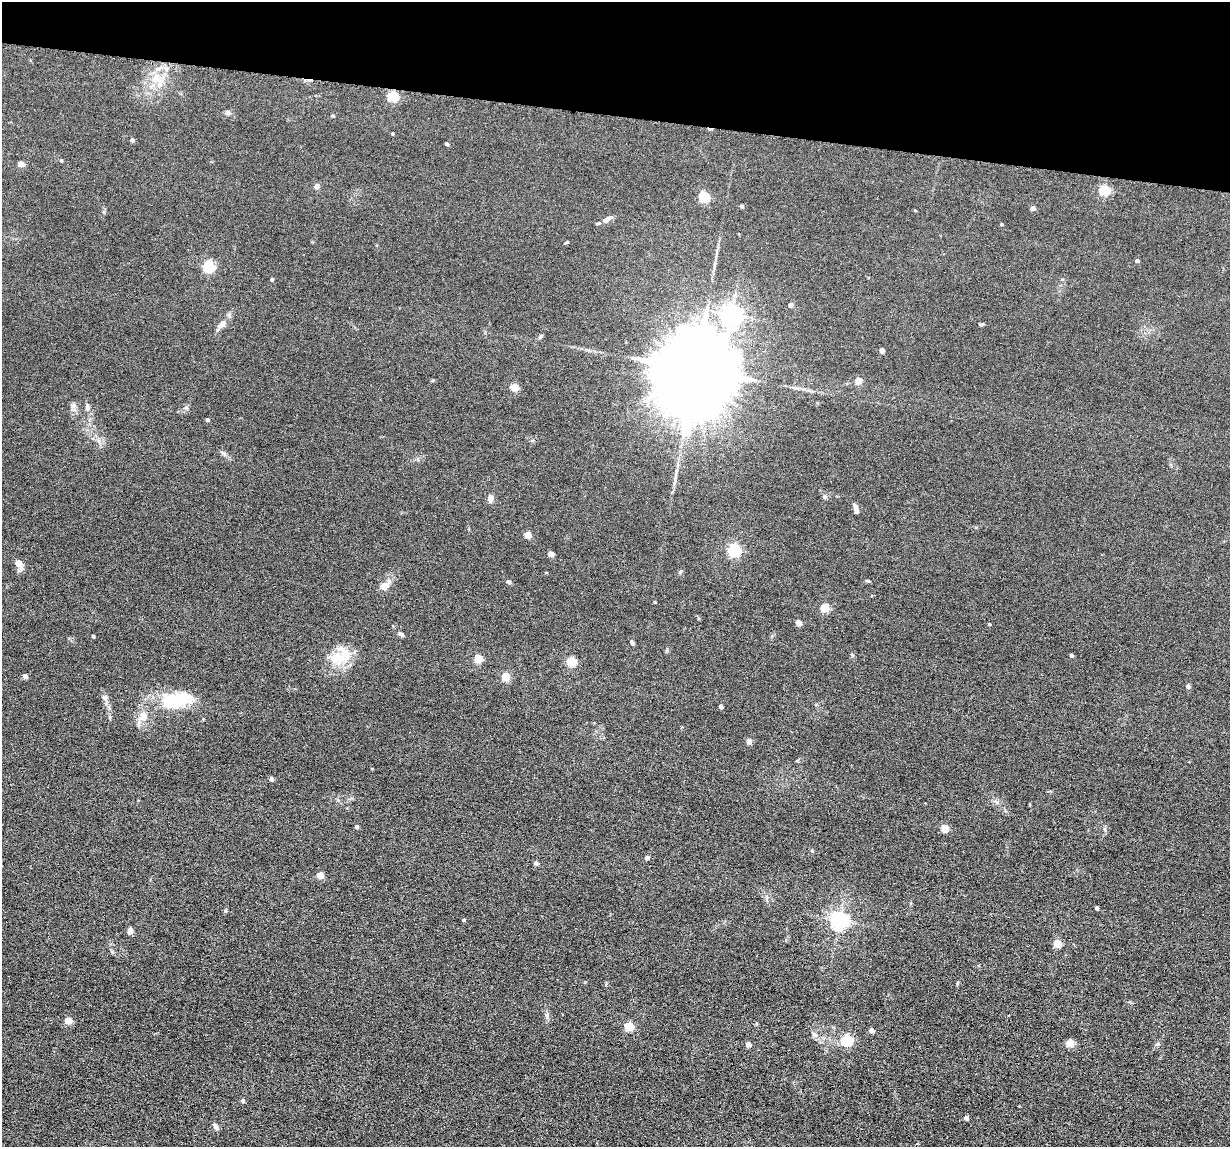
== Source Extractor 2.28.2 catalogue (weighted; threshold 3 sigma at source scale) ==
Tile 2 of 4 x 4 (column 2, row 1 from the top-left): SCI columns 1337-2564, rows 3591-4735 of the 5239 x 4989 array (HDU 1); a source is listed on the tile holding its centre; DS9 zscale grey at full resolution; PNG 1232 x 1149 px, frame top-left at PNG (2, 2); no overlay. Shown black and unused: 10% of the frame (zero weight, under 6 of 12 exposures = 6% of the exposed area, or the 3 px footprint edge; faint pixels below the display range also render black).
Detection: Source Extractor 2.28.2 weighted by HDU 2 'WHT'; one run over the whole footprint, this tile lists its part. Background 0.0129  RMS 0.0037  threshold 0.0153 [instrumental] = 3 sigma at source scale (4.09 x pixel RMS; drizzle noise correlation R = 1.36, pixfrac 0.8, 0.05/0.05 arcsec/px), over >= 5 px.
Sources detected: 93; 1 inside a brighter object's white glare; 1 cosmic-ray / hot-pixel residue — not listed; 2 inside a brighter listed object's ellipse — not listed separately; the other 89 listed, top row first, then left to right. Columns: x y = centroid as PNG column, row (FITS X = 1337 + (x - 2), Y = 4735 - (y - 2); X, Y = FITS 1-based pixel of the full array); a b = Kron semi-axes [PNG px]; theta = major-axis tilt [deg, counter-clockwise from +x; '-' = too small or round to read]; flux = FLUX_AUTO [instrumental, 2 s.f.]
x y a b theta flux
166 68 8 5 -45 0.9
156 78 12 9 46 3.3
393 96 5 5 - 24
228 113 8 6 -4 0.83
333 116 5 3 - 0.29
392 134 4 3 - 0.34
132 140 5 5 - 0.48
447 144 3 3 - 0.64
61 160 4 4 - 0.37
21 164 4 4 - 2.9
316 186 7 5 32 1.2
1104 190 5 5 - 24
704 197 5 5 - 26
741 206 4 4 - 0.6
1033 208 4 4 - 1.7
606 219 13 7 39 1.4
1001 224 4 3 - 0.34
567 242 5 3 - 0.37
1137 261 4 3 - 0.77
208 266 5 5 - 39
272 279 4 4 - 0.49
790 305 4 4 - 1.6
731 315 7 7 - 190
981 324 8 3 1 0.41
221 325 19 7 53 2.3
540 337 8 4 44 0.51
882 350 4 4 - 2.1
695 370 24 18 72 7900
858 380 5 4 - 4.5
514 387 5 4 - 9.6
73 405 9 6 -8 0.9
87 407 10 5 -83 0.94
207 420 4 3 - 0.7
224 454 6 5 - 0.61
417 459 6 4 -71 0.4
825 497 6 5 - 0.56
490 498 7 6 - 1.9
856 509 10 5 -71 1.4
528 535 4 4 - 6
734 550 6 5 - 48
551 554 4 4 - 3
19 563 12 7 -55 2.5
680 572 5 4 - 0.42
508 581 6 5 - 0.65
868 581 5 3 - 0.35
385 586 15 9 38 2.6
655 602 4 3 - 0.26
825 608 5 5 - 12
798 622 4 4 - 3.2
989 624 4 3 - 0.34
401 634 9 5 -31 0.75
93 636 3 3 - 0.53
632 642 7 4 -64 0.58
1071 655 4 3 - 0.63
336 658 28 22 37 9
478 658 5 4 - 9.8
571 661 5 5 - 18
25 676 4 4 - 1.5
505 677 5 4 - 10
1188 686 4 4 - 1.3
106 698 7 6 - 0.76
178 700 36 18 16 13
721 706 4 4 - 1.2
143 716 13 9 -71 3.5
749 741 4 4 - 2.3
271 779 4 4 - 1.3
356 827 4 4 - 0.71
945 828 5 4 - 8.2
1104 829 6 4 -69 0.47
647 857 4 4 - 1.1
536 863 6 5 - 0.68
320 875 4 4 - 5.8
1097 908 3 3 - 0.71
225 911 5 4 - 0.47
464 920 4 3 - 0.44
839 920 6 6 - 130
130 931 7 6 - 1.2
1057 943 5 4 - 9
547 1015 7 5 81 0.8
68 1020 5 4 - 6.5
629 1026 5 5 - 13
871 1030 4 4 - 1.5
815 1035 9 6 -15 1
847 1040 5 5 - 30
1070 1043 9 9 - 1.8
748 1044 4 4 - 2.1
243 1101 5 4 - 0.73
966 1118 4 4 - 1.1
216 1126 9 5 -59 0.98
Unlisted compact peaks at least as high as the median listed source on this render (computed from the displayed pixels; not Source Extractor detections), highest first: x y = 1158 1044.